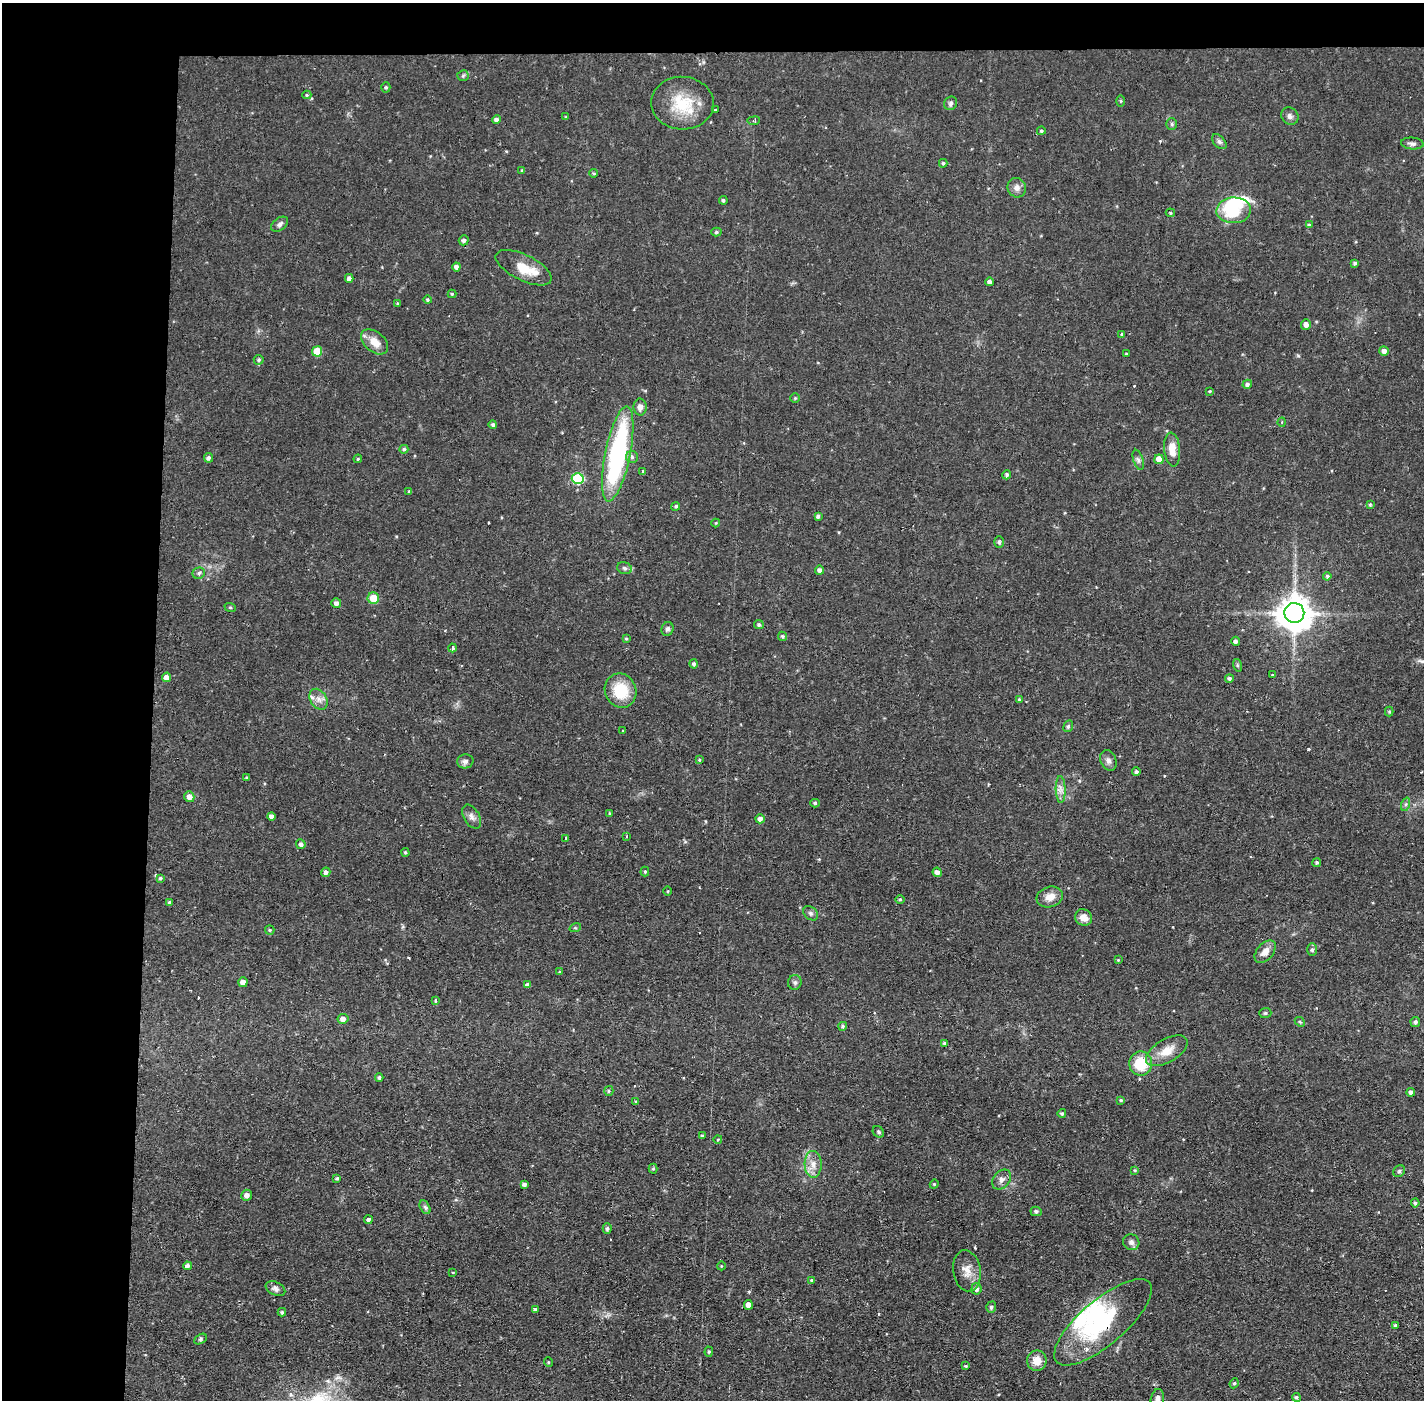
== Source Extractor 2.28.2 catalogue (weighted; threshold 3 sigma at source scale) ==
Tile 1 of 3 x 3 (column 1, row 1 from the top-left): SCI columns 1-1422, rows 2848-4245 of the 4267 x 4298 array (HDU 1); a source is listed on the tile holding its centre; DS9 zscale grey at full resolution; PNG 1426 x 1402 px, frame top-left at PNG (2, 3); each listed source drawn as its Kron ellipse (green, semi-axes under 4 px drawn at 4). Shown black and unused: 14% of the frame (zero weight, under 2 of 3 exposures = <1% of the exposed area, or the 3 px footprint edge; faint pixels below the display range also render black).
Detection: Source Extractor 2.28.2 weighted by HDU 2 'WHT'; one run over the whole footprint, this tile lists its part. Background 0.0566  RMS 0.006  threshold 0.027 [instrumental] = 3 sigma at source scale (4.5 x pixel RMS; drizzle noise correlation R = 1.50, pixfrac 1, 0.05/0.05 arcsec/px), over >= 5 px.
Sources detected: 195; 3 inside a brighter object's white glare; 7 cosmic-ray / hot-pixel residue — neither listed nor drawn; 5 inside a brighter listed object's ellipse — not listed separately; the other 180 listed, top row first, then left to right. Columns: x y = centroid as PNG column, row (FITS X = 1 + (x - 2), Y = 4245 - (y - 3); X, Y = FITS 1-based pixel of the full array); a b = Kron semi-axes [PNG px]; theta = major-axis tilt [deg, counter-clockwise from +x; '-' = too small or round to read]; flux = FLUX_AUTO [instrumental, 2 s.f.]
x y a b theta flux
463 76 6 5 - 1.1
386 87 5 4 - 0.87
307 95 4 4 - 0.85
1121 101 5 3 - 0.62
682 103 31 26 -3 25
951 103 7 6 - 1.5
715 110 3 2 - 1.1
1290 116 9 8 - 2.2
566 117 3 3 - 0.55
496 119 4 4 - 1.6
754 121 6 3 7 0.77
1172 124 6 5 - 1
1041 131 4 4 - 0.89
1219 142 9 5 -45 1.6
1412 144 11 6 -5 2.1
943 163 4 3 - 0.99
522 171 4 3 - 0.92
594 173 4 3 - 0.77
1017 188 10 9 - 3.3
723 200 4 4 - 1.3
1234 210 17 13 3 24
1170 213 4 4 - 0.82
280 224 9 6 36 2.1
1309 225 4 4 - 0.88
716 232 5 4 - 1
464 240 5 5 - 1.8
1355 263 4 4 - 1.2
456 267 4 4 - 2.7
524 268 30 12 -26 13
349 278 4 4 - 2.7
989 282 4 4 - 2
452 294 4 4 - 0.84
427 300 4 4 - 0.92
397 303 4 3 - 0.58
1306 324 5 5 - 2.7
1122 334 4 3 - 0.66
375 342 15 10 -40 8
317 351 5 5 - 17
1384 351 5 4 - 2.8
1126 354 3 3 - 0.57
259 360 5 5 - 1.2
1247 384 5 4 - 1.8
1210 391 3 3 - 0.81
795 398 4 4 - 0.77
640 407 8 6 -89 3
1282 422 4 3 - 0.56
493 425 4 4 - 1.3
404 449 4 4 - 1.2
1172 449 17 8 -84 8
618 454 48 12 78 100
632 457 6 6 - 1.5
208 458 5 4 - 1.8
358 459 4 3 - 0.7
1159 459 5 4 - 6.3
1138 460 10 5 -72 1.8
643 471 3 3 - 0.94
1007 475 5 4 - 1.3
578 478 6 5 - 45
409 491 4 4 - 0.58
1370 504 4 4 - 0.64
676 506 4 4 - 1.2
818 516 4 3 - 1.5
716 523 4 4 - 0.58
999 542 6 5 - 0.96
624 568 8 5 -17 1.5
819 570 5 4 - 2.1
199 573 6 5 - 1.4
1327 576 4 4 - 0.98
373 598 6 6 - 13
336 603 5 4 - 2.3
230 607 6 3 -19 0.63
1294 613 10 10 - 1400
759 625 5 4 - 1.4
667 629 7 6 - 1.6
782 636 5 4 - 1.1
626 639 4 4 - 0.7
1236 641 5 4 - 1.8
453 648 4 3 - 1.9
694 664 4 4 - 1.3
1237 665 6 4 -72 0.86
1272 675 3 2 - 0.78
166 677 4 4 - 3.4
1229 678 4 4 - 1.4
621 691 17 15 -67 21
318 699 11 8 -57 3.8
1019 699 4 3 - 0.64
1389 712 5 4 - 0.75
1068 726 6 4 68 0.96
623 731 3 2 - 0.92
699 760 4 3 - 0.66
1108 760 11 8 -66 2.7
465 761 8 7 - 2.3
1136 772 4 4 - 1.5
246 778 4 3 - 0.67
1061 789 13 5 -88 3.1
189 797 5 5 - 3.5
815 803 5 4 - 0.91
1406 804 7 4 71 1.2
609 813 4 3 - 0.64
271 816 4 4 - 2.3
472 817 13 7 -59 3
760 819 4 4 - 2.4
627 836 4 3 - 0.65
566 838 3 2 - 2.9
301 844 5 4 - 2
405 852 4 3 - 0.81
1317 862 4 4 - 1.2
326 872 5 4 - 2.4
645 872 5 4 - 0.83
937 872 4 4 - 3.4
160 878 4 4 - 0.98
668 891 5 3 - 0.56
1050 897 13 10 17 6.1
900 899 5 3 - 0.63
170 903 4 4 - 1.3
811 913 8 6 -41 1.7
1084 917 9 8 - 5.6
575 928 6 4 17 0.71
270 930 5 4 - 0.75
1312 950 6 5 - 1.3
1265 952 13 8 49 5
1118 960 3 3 - 0.65
560 972 4 4 - 0.75
243 982 5 4 - 3.6
795 982 7 6 - 1.6
527 985 4 4 - 2.4
436 1000 4 3 - 1.4
1265 1013 6 5 - 0.98
343 1019 5 5 - 3.2
1300 1022 5 4 - 0.74
1415 1022 5 5 - 1.5
843 1026 4 4 - 1.2
945 1043 4 4 - 1.4
1167 1051 23 11 30 9.7
1141 1064 12 11 - 20
379 1077 4 3 - 1.1
609 1091 5 4 - 0.8
1411 1092 4 4 - 2.5
1121 1100 4 3 - 0.91
636 1102 4 3 - 0.72
1062 1113 4 4 - 0.98
878 1132 6 5 - 1.1
702 1136 4 3 - 1.4
718 1139 4 3 - 0.51
813 1164 13 8 -88 5.3
653 1169 5 4 - 0.83
1135 1170 3 3 - 0.6
1399 1171 6 5 - 1.2
337 1178 4 4 - 1.1
1002 1180 11 8 52 3.1
524 1184 4 3 - 1.8
934 1184 4 4 - 0.66
247 1195 5 5 - 3.2
1415 1203 4 4 - 1.2
425 1207 7 4 -62 1.2
1036 1211 5 5 - 1.5
368 1220 4 3 - 2.3
607 1228 5 4 - 1.5
1131 1242 8 7 - 2.3
187 1266 4 4 - 2.4
721 1266 4 3 - 0.49
967 1271 20 14 -81 7.4
453 1272 4 3 - 0.5
811 1280 4 3 - 0.66
275 1289 10 6 -26 2.1
976 1289 6 5 - 2.3
748 1305 5 4 - 4
991 1307 6 5 - 1.3
535 1309 4 4 - 1.3
282 1312 4 3 - 1
1103 1322 61 22 40 55
1396 1325 3 3 - 1.1
200 1339 7 4 28 1.1
709 1352 5 4 - 0.87
1037 1361 10 10 - 7.6
548 1362 5 3 - 0.47
966 1366 4 3 - 0.7
1234 1383 5 4 - 0.88
1296 1397 4 4 - 1.1
1157 1399 10 6 80 2.8
Overlapping masked pixels (flux is a lower limit): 1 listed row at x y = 1103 1322
Isophote crosses this tile's border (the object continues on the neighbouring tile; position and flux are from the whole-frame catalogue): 1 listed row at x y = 1157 1399